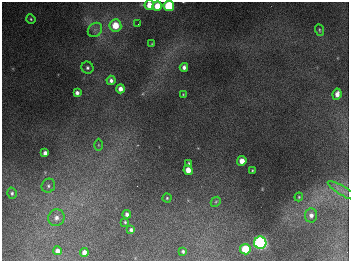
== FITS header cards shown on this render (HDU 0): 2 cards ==
NAXIS1  =                  347
NAXIS2  =                  259

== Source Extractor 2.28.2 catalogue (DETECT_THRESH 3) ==
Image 347 x 259 px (HDU 0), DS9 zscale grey, 1 PNG px = 1 image px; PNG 351 x 263 px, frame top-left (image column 1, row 259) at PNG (2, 2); each listed source drawn as its Kron ellipse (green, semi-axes under 4 px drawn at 4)
Background 676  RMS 50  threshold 149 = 3 sigma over >= 5 px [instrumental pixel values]
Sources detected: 38; all 38 listed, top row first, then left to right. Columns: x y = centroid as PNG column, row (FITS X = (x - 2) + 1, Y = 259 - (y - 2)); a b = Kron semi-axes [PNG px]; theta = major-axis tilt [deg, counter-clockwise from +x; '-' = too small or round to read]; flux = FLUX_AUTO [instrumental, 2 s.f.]
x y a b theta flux
149 5 5 5 - 43000
157 6 5 4 - 64000
169 6 5 5 - 250000
31 19 5 4 - 4300
138 24 3 2 - 2600
115 25 6 6 - 81000
95 30 8 6 44 14000
319 30 6 3 -71 4100
152 44 4 3 - 2300
184 67 4 4 - 12000
87 68 6 6 - 8900
111 80 5 4 - 13000
120 89 4 4 - 22000
77 93 4 4 - 13000
183 94 3 3 - 2600
337 94 6 4 81 19000
98 145 6 4 -89 5000
45 153 4 4 - 15000
242 161 5 4 - 34000
189 163 4 3 - 4800
188 170 5 4 - 39000
252 170 3 2 - 2800
48 186 7 6 - 9600
343 191 17 4 -30 17000
12 193 5 4 - 6800
299 197 4 4 - 3500
167 198 4 4 - 4600
216 202 5 4 - 4000
127 214 4 4 - 12000
311 215 7 6 - 15000
56 218 8 8 - 19000
125 222 3 3 - 4200
131 230 4 4 - 8700
260 243 6 6 - 950000
245 249 5 5 - 120000
57 251 4 4 - 18000
183 251 4 4 - 6300
84 252 4 4 - 20000
At the frame edge (FLAGS 8, measured only in part): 2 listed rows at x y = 149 5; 169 6